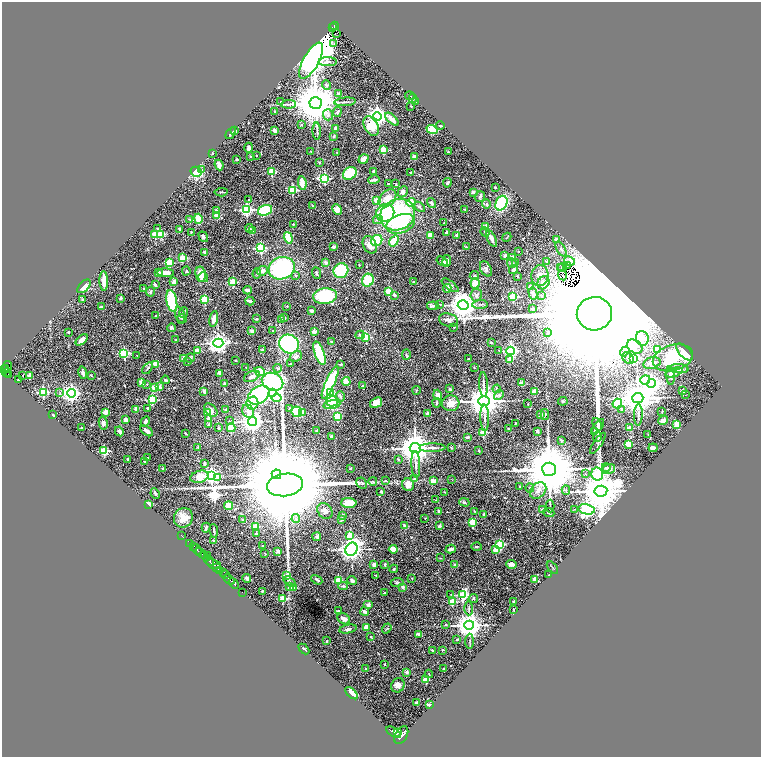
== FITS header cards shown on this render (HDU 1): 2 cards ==
NAXIS1  =                 1517
NAXIS2  =                 1510

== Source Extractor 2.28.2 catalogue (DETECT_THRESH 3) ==
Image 1517 x 1510 px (HDU 1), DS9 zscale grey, zoomed out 1/2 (1 PNG px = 2 x 2 image px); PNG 763 x 759 px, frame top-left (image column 1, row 1510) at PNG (2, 2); each listed source drawn as its Kron ellipse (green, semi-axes under 4 px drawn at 4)
Background 1.22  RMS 0.044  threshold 0.132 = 3 sigma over >= 5 px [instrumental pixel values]
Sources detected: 602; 36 cannot appear on this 1/2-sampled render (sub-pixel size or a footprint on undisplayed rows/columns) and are neither listed nor drawn; of the other 566, the 500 brightest by FLUX_AUTO listed and drawn (66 fainter detections omitted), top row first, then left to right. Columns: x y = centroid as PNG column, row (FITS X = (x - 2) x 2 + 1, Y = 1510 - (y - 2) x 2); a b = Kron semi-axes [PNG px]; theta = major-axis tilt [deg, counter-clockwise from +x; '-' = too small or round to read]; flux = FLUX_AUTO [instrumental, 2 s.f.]
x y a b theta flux
335 26 4 2 - 100
332 27 2 1 - 10
337 33 2 1 - 6.6
334 44 3 2 - 34
311 61 20 8 61 13000
328 62 9 4 0 28
326 85 5 3 - 17
338 93 3 3 - 18
410 96 5 2 - 5.6
413 99 4 3 - 9.6
416 101 4 2 - 5.1
281 102 3 2 - 4.8
345 102 10 2 4 17
316 103 6 6 - 45000
289 104 7 2 3 14
411 106 2 1 - 4.1
275 112 2 1 - 5.2
337 112 5 3 - 17
328 115 5 5 - 26
377 116 4 4 - 4100
392 119 8 3 -42 73
302 125 3 2 - 4.8
371 126 10 6 -61 220
440 126 4 3 - 6.9
336 129 3 3 - 40
432 129 5 4 - 230
274 130 4 2 - 31
235 131 3 2 - 25
317 131 8 2 -88 13
231 133 6 2 53 10
334 136 3 3 - 11
249 148 5 3 - 16
383 150 3 2 - 280
311 151 2 2 - 4.7
337 152 2 2 - 4.3
448 152 2 2 - 5.5
212 153 2 2 - 5.6
250 156 2 2 - 6
257 156 2 2 - 10
414 157 3 3 - 54
236 159 2 2 - 8.3
364 159 5 3 - 63
319 162 3 3 - 5.7
219 165 5 3 - 48
202 170 3 3 - 9.2
374 171 3 3 - 13
196 172 5 5 - 270
272 172 3 3 - 290
411 172 3 2 - 12
350 173 7 6 - 360
324 179 4 3 - 970
374 180 6 2 12 24
302 183 7 3 -82 140
447 183 4 3 - 13
389 184 2 2 - 26
396 184 3 2 - 4.1
495 188 2 2 - 20
292 190 3 3 - 450
221 192 6 2 5 10
403 192 6 4 61 31
473 192 2 2 - 79
480 196 5 5 - 16
387 198 10 7 46 85
248 200 3 2 - 4.4
376 200 4 3 - 60
411 202 5 4 - 100
431 203 5 3 - 21
501 203 8 5 65 580
486 204 4 3 - 15
312 206 3 2 - 5.5
419 207 6 3 -45 13
337 209 5 4 - 73
465 209 3 2 - 4.8
216 210 4 2 - 9.4
246 210 4 3 - 1400
265 210 7 5 17 380
385 213 9 8 - 370
217 215 2 2 - 180
397 215 18 15 27 1300
190 219 3 2 - 5.3
198 219 5 3 - 160
378 220 5 4 - 15
444 223 2 1 - 6.8
293 224 2 2 - 25
401 224 15 9 19 260
486 227 2 2 - 180
157 228 2 2 - 5.6
249 228 4 4 - 15
179 229 4 2 - 14
252 231 4 3 - 41
191 232 2 2 - 8.1
446 232 3 2 - 19
485 232 5 3 - 8.2
161 234 3 3 - 310
155 235 3 2 - 210
430 235 4 3 - 85
456 235 2 2 - 44
203 237 6 3 -54 18
507 237 5 2 - 5
288 238 6 3 -72 230
491 239 9 3 -64 46
377 240 6 5 - 310
556 240 2 2 - 59
394 241 6 4 53 160
370 245 9 6 -62 63
334 247 4 3 - 19
466 247 2 1 - 5.8
261 248 3 3 - 850
561 249 8 3 -59 20
518 251 2 2 - 5.3
205 252 3 3 - 20
505 256 2 2 - 98
182 258 3 2 - 240
512 258 2 2 - 93
442 261 6 3 -34 21
447 261 6 4 82 43
546 261 4 3 - 9.9
570 261 5 3 - 17
326 262 4 3 - 27
169 263 3 3 - 330
512 263 5 4 - 29
516 263 4 3 - 12
359 265 2 2 - 5
568 266 2 2 - 5.1
561 267 2 2 - 6
563 267 4 2 - 3.9
282 268 13 11 18 850
486 269 8 5 -61 31
513 270 4 3 - 23
186 271 4 3 - 7.1
262 271 6 4 24 37
341 271 8 7 - 370
158 273 3 3 - 54
166 273 8 4 -3 59
257 273 5 3 - 13
316 273 6 3 -66 10
200 274 7 5 -80 93
295 275 4 3 - 9.2
474 275 4 4 - 11
540 275 10 8 88 65
563 275 5 2 - 5.5
517 276 2 2 - 21
203 277 5 5 - 32
368 280 6 5 - 230
104 281 10 3 -88 72
174 282 4 3 - 47
233 282 3 3 - 430
414 282 3 2 - 9.5
475 283 5 4 - 93
543 283 7 5 60 57
155 285 4 3 - 17
450 285 10 4 -36 36
84 286 8 4 45 85
531 287 2 2 - 160
447 288 4 3 - 30
144 289 3 3 - 6.7
248 290 4 2 - 40
151 292 5 4 - 12
389 292 3 3 - 330
533 294 6 4 -76 27
394 295 4 3 - 18
476 295 6 5 - 30
541 295 4 2 - 6.8
325 296 12 7 5 450
513 297 3 3 - 420
121 298 3 3 - 17
83 299 4 3 - 11
205 299 3 3 - 480
172 301 11 5 -79 480
250 301 5 2 - 37
440 304 3 3 - 5.8
480 304 8 3 3 16
463 305 5 5 - 10000
287 306 2 2 - 7
433 306 6 3 6 27
101 307 2 2 - 22
532 309 2 2 - 35
311 311 3 3 - 20
184 313 5 3 - 15
594 314 17 17 - 610000
180 315 8 4 -76 23
156 316 3 2 - 5.1
284 317 3 3 - 20
182 318 5 3 - 7.3
214 319 8 3 79 54
256 319 3 3 - 9.3
281 319 3 2 - 11
448 320 10 6 -16 39
454 327 2 2 - 3.9
171 328 4 4 - 15
252 331 2 2 - 88
273 331 3 2 - 4.9
68 332 2 2 - 9.7
314 332 2 2 - 140
547 333 2 2 - 5.1
360 335 5 4 - 14
366 337 3 3 - 440
642 338 7 6 - 110
82 340 7 4 41 54
176 340 2 2 - 38
332 341 2 2 - 38
218 343 5 4 - 5300
491 343 3 2 - 9.2
289 344 10 9 - 1000
635 347 8 6 -39 54
657 349 3 3 - 330
263 350 2 2 - 56
197 351 2 2 - 110
499 351 3 2 - 6.2
511 351 4 4 - 1900
625 351 5 4 - 19
685 352 10 5 -47 81
124 353 3 3 - 890
319 353 12 5 -70 420
137 355 2 2 - 6.9
406 355 5 2 - 8.6
296 356 6 5 - 33
183 358 2 2 - 97
190 358 5 4 - 11
628 358 6 5 - 29
634 358 3 3 - 320
673 358 20 12 16 440
469 359 3 3 - 7
235 360 2 2 - 8.5
510 360 3 2 - 120
187 362 3 2 - 5.9
290 363 2 2 - 7.4
652 363 9 5 14 38
156 364 4 4 - 100
340 364 3 2 - 12
7 367 6 3 81 520
246 367 2 1 - 4.8
148 368 6 3 55 13
278 368 4 3 - 13
474 368 3 2 - 4.4
3 369 2 2 - 570
6 369 2 2 - 300
679 369 10 4 -4 37
7 372 5 2 - 290
260 372 5 4 - 220
674 372 9 4 17 24
83 373 6 3 -79 27
219 373 4 3 - 39
8 375 3 2 - 190
23 375 2 1 - 32
29 375 2 2 - 120
91 375 3 3 - 7.6
252 376 8 5 25 39
670 376 9 4 -85 32
18 380 2 2 - 22
165 380 4 3 - 15
645 380 5 4 - 690
346 381 4 3 - 100
141 382 3 3 - 57
272 382 11 8 -24 860
330 382 17 4 66 680
522 383 2 2 - 130
651 383 4 4 - 4700
147 384 3 3 - 5.1
224 384 3 3 - 17
483 384 12 3 -88 28
159 386 2 2 - 52
362 386 3 3 - 7.5
154 388 4 3 - 100
449 389 3 2 - 14
497 389 4 3 - 12
416 390 4 3 - 6.5
204 391 3 2 - 41
535 391 2 2 - 150
682 391 2 2 - 100
43 392 3 3 - 650
273 392 4 4 - 3200
60 393 3 3 - 14
72 393 4 4 - 3600
331 393 3 3 - 260
259 395 11 8 34 770
438 395 5 4 - 42
499 395 5 4 - 18
686 395 2 1 - 5.6
340 396 5 4 - 15
277 398 5 3 - 290
638 398 5 5 - 19000
152 400 3 3 - 470
332 401 6 5 - 260
484 401 6 5 - 19000
563 401 5 3 - 8.7
252 403 6 6 - 140
376 403 6 4 34 66
436 403 5 2 - 8.2
451 403 8 8 - 80
528 404 2 2 - 8
617 404 5 4 - 960
332 405 8 4 10 190
147 408 2 2 - 29
289 408 4 3 - 10
136 409 2 2 - 79
622 409 4 3 - 10
211 410 8 5 -45 35
226 410 2 2 - 14
248 411 7 5 -59 36
662 411 4 2 - 4.9
105 412 2 2 - 150
297 412 5 5 - 220
207 413 4 4 - 31
302 413 2 2 - 100
428 413 3 2 - 37
53 414 3 3 - 6.1
541 414 2 2 - 52
545 415 6 3 83 11
638 415 10 3 87 21
337 416 3 3 - 370
485 418 13 3 -88 30
209 419 4 3 - 55
126 420 2 2 - 120
663 420 5 3 - 61
229 421 3 2 - 4
145 422 5 3 - 24
252 422 4 4 - 6500
103 423 6 4 -78 20
515 423 2 1 - 5.4
209 424 3 3 - 7.4
597 424 6 3 -64 16
677 425 4 3 - 99
598 427 9 2 56 10
82 428 2 2 - 17
219 428 3 2 - 15
231 428 4 4 - 170
629 428 2 2 - 130
509 429 3 2 - 15
119 431 5 2 - 46
147 431 7 3 -34 35
316 431 3 3 - 6.3
537 431 2 2 - 22
595 431 2 2 - 14
483 432 3 3 - 320
186 434 3 2 - 5.9
648 435 3 2 - 4.8
331 436 3 3 - 20
467 437 3 2 - 16
597 437 5 2 - 12
562 441 4 3 - 7.8
598 443 12 3 56 17
628 444 3 3 - 340
198 447 3 2 - 9.1
415 448 5 5 - 19000
432 448 13 3 1 33
451 448 3 3 - 4.9
653 448 4 3 - 42
104 451 3 3 - 530
479 451 2 2 - 33
148 457 2 2 - 6.6
128 459 3 2 - 22
398 459 2 2 - 20
144 461 3 2 - 16
204 464 4 2 - 19
416 464 13 3 -87 37
606 467 4 4 - 16
162 469 3 2 - 5.1
350 469 3 2 - 7.1
549 469 7 6 - 85000
609 469 7 5 16 37
276 474 5 4 - 17000
585 474 3 2 - 6.7
597 474 6 6 - 1300
211 476 4 3 - 2300
199 477 9 6 15 100
218 477 3 3 - 230
414 479 4 4 - 18
385 480 3 3 - 12
452 480 2 2 - 4.3
373 481 4 2 - 8.5
433 481 2 2 - 140
362 483 6 4 -62 14
285 485 18 11 8 280000
408 485 6 5 - 75
520 487 2 2 - 18
530 488 4 3 - 9.8
538 490 9 7 44 57
566 490 4 3 - 12
381 491 2 2 - 20
601 491 6 5 - 32000
445 492 3 2 - 7.2
155 493 5 2 - 12
436 500 4 2 - 4
464 502 5 3 - 10
349 503 8 5 -2 150
148 504 2 2 - 240
229 506 4 4 - 110
550 506 6 1 90 8.5
575 509 2 2 - 7
587 509 8 5 -12 2700
542 510 3 3 - 11
325 511 9 7 -50 43
438 511 4 2 - 21
474 511 3 2 - 5.4
549 513 6 3 -20 12
484 514 3 2 - 9.3
342 515 3 3 - 13
183 518 10 9 - 95
425 518 2 2 - 4.8
296 519 4 4 - 17
342 519 4 3 - 8.6
242 520 2 2 - 11
472 522 3 3 - 260
405 526 2 2 - 59
439 526 4 3 - 14
256 527 3 2 - 250
206 528 5 3 - 10
214 531 6 2 -83 13
256 534 3 3 - 6.7
349 535 3 3 - 170
182 536 3 1 - 18
317 537 4 3 - 23
213 540 2 2 - 32
190 543 3 1 - 110
500 544 3 3 - 580
194 546 2 2 - 280
262 546 2 2 - 5.9
477 547 5 3 - 8.2
197 549 5 2 - 310
351 549 7 5 58 5400
393 549 4 3 - 88
451 549 5 3 - 39
496 550 3 3 - 170
278 551 2 2 - 78
201 553 6 2 -46 1300
265 553 3 1 - 4.9
208 555 2 1 - 110
204 556 3 2 - 690
440 558 3 2 - 5.1
209 560 6 2 -47 3300
214 564 7 3 -18 1400
511 564 5 3 - 39
374 565 3 3 - 33
385 565 4 3 - 11
455 565 2 2 - 64
216 568 3 1 - 420
552 568 7 2 -48 8.4
394 569 4 3 - 7.9
220 571 4 3 - 1200
224 572 4 2 - 590
225 574 3 2 - 570
286 575 2 2 - 67
376 575 3 2 - 6.7
549 575 2 1 - 5.6
247 578 4 3 - 20
412 578 3 2 - 4.9
229 579 6 2 -41 1900
535 579 2 2 - 110
317 580 6 3 -30 15
338 581 3 3 - 330
352 581 5 4 - 26
289 582 7 4 -36 16
397 582 6 4 7 14
234 583 6 3 -46 1800
343 586 5 3 - 9.8
289 587 4 3 - 25
294 587 4 3 - 71
403 587 2 2 - 65
242 592 2 1 - 46
262 592 3 2 - 6.1
384 593 2 2 - 7.6
451 594 2 2 - 4.4
463 595 4 3 - 800
283 598 3 3 - 360
473 598 4 3 - 7.6
452 602 3 3 - 320
514 602 2 2 - 35
368 604 5 4 - 20
469 608 7 3 -90 14
514 610 2 1 - 5.3
338 611 4 2 - 7.4
365 612 4 3 - 27
344 619 7 5 -33 41
446 625 3 2 - 6.4
469 625 5 4 - 11000
366 627 3 2 - 94
348 629 8 3 10 25
387 629 5 2 - 9.1
419 634 4 3 - 27
371 637 2 2 - 11
457 640 4 3 - 6.7
327 641 2 2 - 7.3
470 641 7 2 88 9.1
304 649 6 2 -44 7.8
432 650 2 2 - 20
443 650 3 2 - 7.6
384 664 2 2 - 9.5
365 668 2 2 - 4
444 669 2 2 - 30
406 672 2 2 - 66
429 674 4 2 - 6.4
426 680 3 2 - 230
398 685 7 6 - 42
352 693 7 3 -44 67
417 703 3 2 - 38
429 705 3 2 - 22
394 732 8 4 -33 5700
398 732 2 2 - 1000
401 735 10 6 60 7100
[66 fainter detections neither listed nor drawn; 36 sub-pixel or undisplayed-footprint detections neither listed nor drawn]